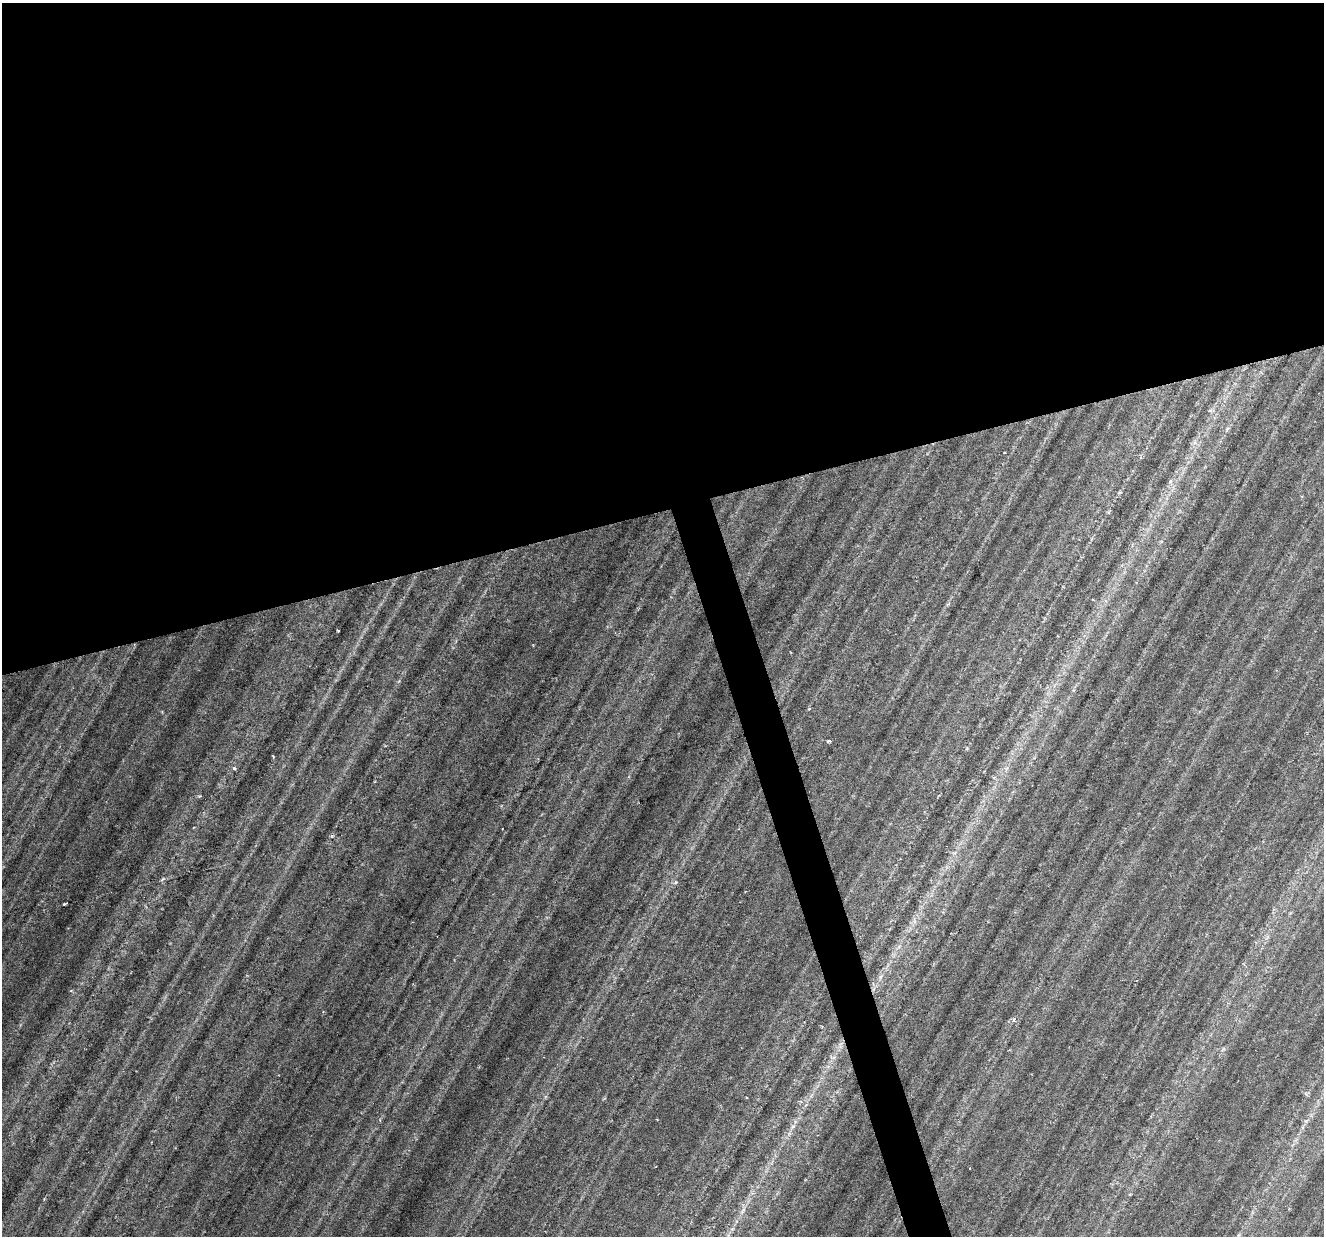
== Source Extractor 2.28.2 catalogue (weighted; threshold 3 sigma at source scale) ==
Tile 2 of 4 x 4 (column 2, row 1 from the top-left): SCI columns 1323-2644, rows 3761-4994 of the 5293 x 5112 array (HDU 1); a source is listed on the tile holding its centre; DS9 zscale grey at full resolution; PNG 1326 x 1238 px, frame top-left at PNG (2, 3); no overlay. Shown black and unused: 43% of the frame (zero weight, under 3 of 6 exposures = <1% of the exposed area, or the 3 px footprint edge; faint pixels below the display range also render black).
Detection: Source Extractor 2.28.2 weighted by HDU 2 'WHT'; one run over the whole footprint, this tile lists its part. Background 0.0394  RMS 0.0029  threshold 0.012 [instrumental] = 3 sigma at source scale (4.09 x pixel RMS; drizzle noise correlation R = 1.36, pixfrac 0.8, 0.0396/0.0396 arcsec/px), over >= 5 px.
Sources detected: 7; all 7 listed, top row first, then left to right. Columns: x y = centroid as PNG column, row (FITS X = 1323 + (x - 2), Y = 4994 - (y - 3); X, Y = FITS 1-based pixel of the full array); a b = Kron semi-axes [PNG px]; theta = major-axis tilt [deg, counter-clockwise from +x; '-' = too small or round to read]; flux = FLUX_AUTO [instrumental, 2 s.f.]
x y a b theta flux
1004 453 2 2 - 0.2
338 631 3 2 - 0.33
809 709 5 3 - 0.24
829 741 4 3 - 0.62
234 768 5 4 - 0.46
64 904 3 3 - 0.32
71 990 4 3 - 0.26